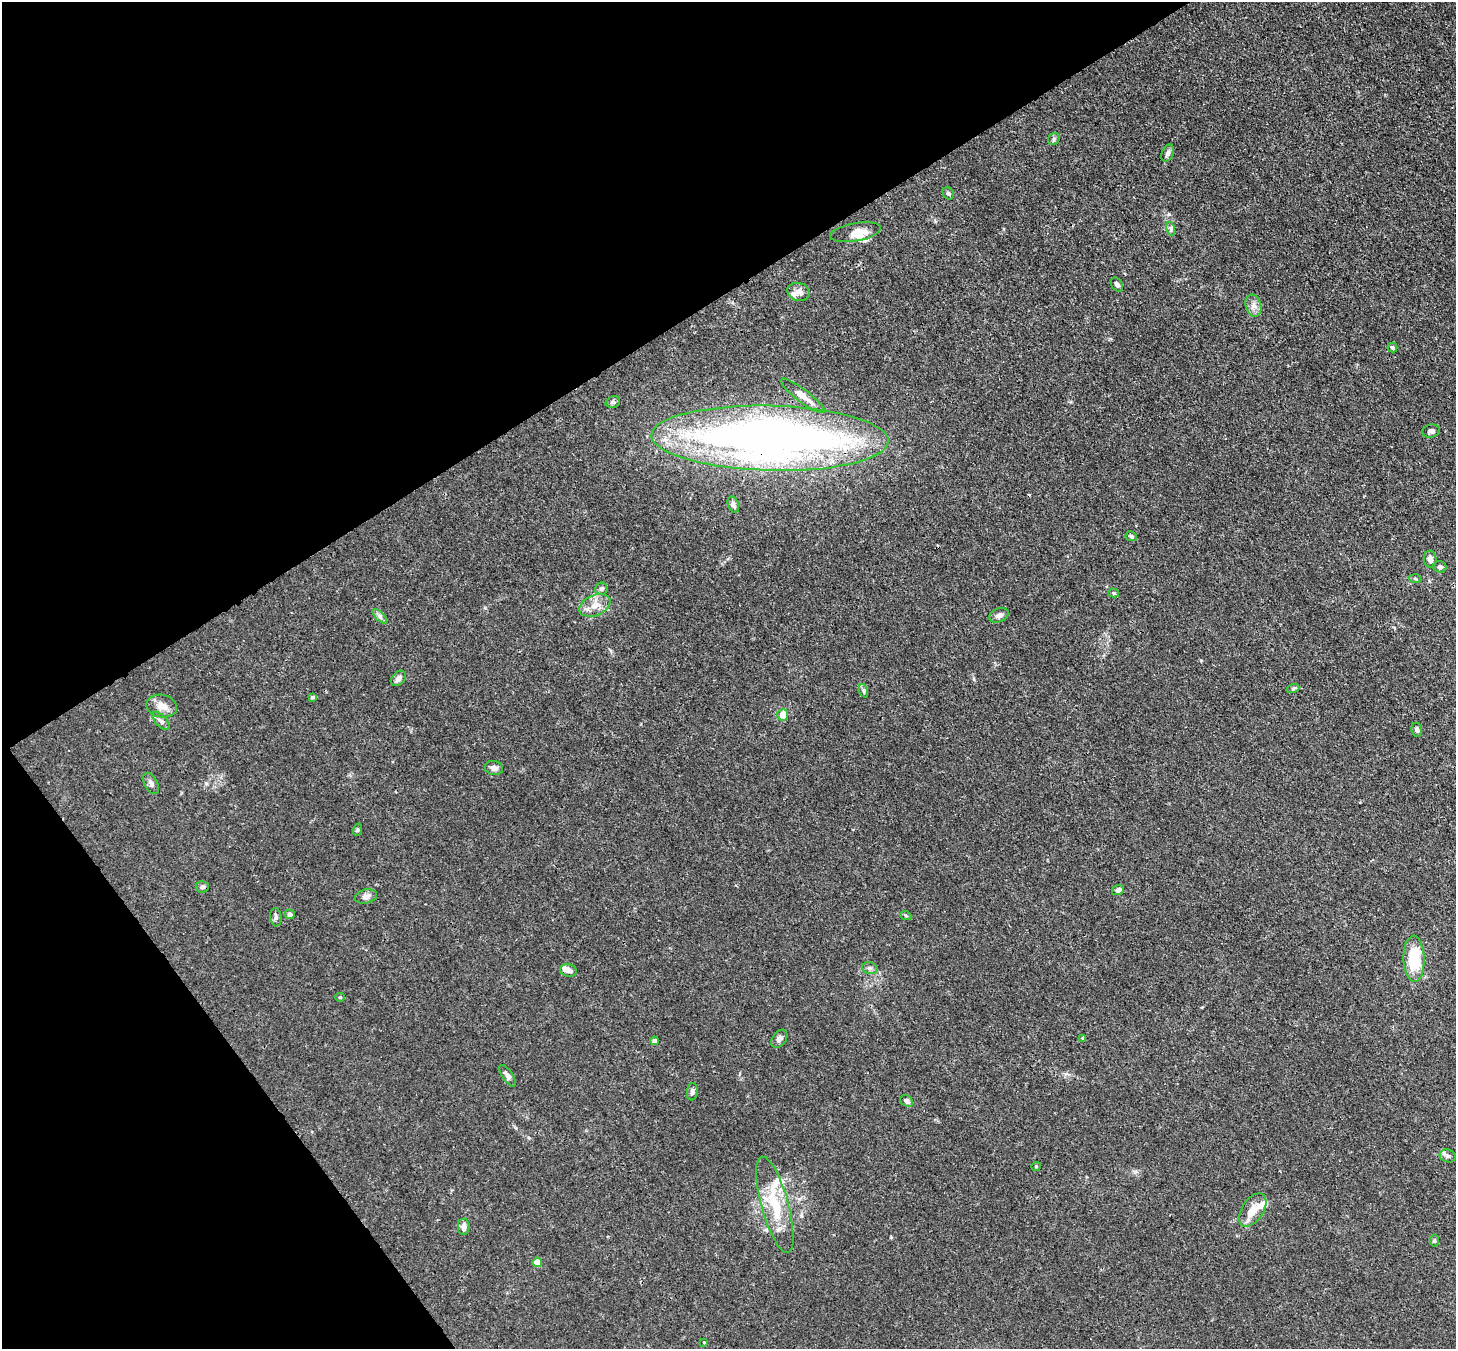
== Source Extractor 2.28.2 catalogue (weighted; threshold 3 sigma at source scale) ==
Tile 5 of 4 x 4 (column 1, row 2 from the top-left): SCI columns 79-1532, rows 2905-4251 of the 5973 x 5946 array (HDU 1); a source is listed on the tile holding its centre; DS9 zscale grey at full resolution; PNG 1458 x 1351 px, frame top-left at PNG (2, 2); each listed source drawn as its Kron ellipse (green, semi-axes under 4 px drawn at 4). Shown black and unused: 30% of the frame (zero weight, under 3 of 4 exposures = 7% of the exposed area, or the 3 px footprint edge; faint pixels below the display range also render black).
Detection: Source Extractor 2.28.2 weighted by HDU 2 'WHT'; one run over the whole footprint, this tile lists its part. Background 0.0246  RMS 0.0027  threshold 0.0122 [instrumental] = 3 sigma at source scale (4.5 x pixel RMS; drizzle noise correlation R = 1.50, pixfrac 1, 0.05/0.05 arcsec/px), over >= 5 px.
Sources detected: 64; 1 cosmic-ray / hot-pixel residue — neither listed nor drawn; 5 inside a brighter listed object's ellipse — not listed separately; the other 58 listed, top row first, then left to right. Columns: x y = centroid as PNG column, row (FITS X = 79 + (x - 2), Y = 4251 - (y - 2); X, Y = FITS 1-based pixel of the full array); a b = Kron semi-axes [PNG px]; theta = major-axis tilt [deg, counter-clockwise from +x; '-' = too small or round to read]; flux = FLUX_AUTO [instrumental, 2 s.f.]
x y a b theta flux
1054 139 6 5 - 0.54
1168 153 9 6 64 0.74
948 193 6 5 - 0.49
1171 229 7 4 -72 0.56
855 232 26 9 10 3.4
1117 284 7 5 -56 0.81
798 292 11 9 -16 1.6
1253 306 11 8 -75 1.4
1392 348 5 5 - 0.44
803 396 27 6 -37 3
613 402 7 5 17 0.6
1431 431 9 6 9 0.94
770 438 118 32 -1 220
733 505 8 5 -69 0.85
1131 536 6 4 -25 0.48
1430 559 8 6 -84 1.2
1440 567 6 5 - 0.81
1415 579 6 4 -3 0.35
601 589 6 6 - 0.65
1114 593 5 4 - 0.42
595 605 16 10 23 3.1
999 615 10 6 22 1.2
380 616 9 3 -45 0.67
398 678 9 6 46 1.2
1293 688 6 4 18 0.36
864 691 7 4 -71 0.46
312 697 4 3 - 1.4
162 706 15 11 -10 2.7
783 715 6 5 - 3.3
161 721 11 5 -49 0.95
1417 730 7 5 -79 0.75
494 768 9 7 -14 1.3
151 783 11 6 -63 1.1
357 830 6 4 71 0.35
202 887 6 5 - 0.64
1118 890 6 5 - 0.97
366 896 11 7 14 1.2
290 914 5 4 - 0.93
906 916 6 3 -20 0.32
276 917 9 5 -84 0.75
1414 959 23 10 -88 12
870 968 8 6 -19 0.74
568 970 8 6 -16 1.1
340 997 5 4 - 0.29
1083 1038 4 4 - 0.66
779 1039 10 6 53 1
655 1041 4 4 - 1.7
507 1076 12 5 -56 1.1
692 1092 9 5 84 0.74
907 1101 7 5 -38 1.1
1448 1156 8 6 -18 0.85
1036 1166 5 3 - 0.23
775 1205 50 13 -74 11
1253 1210 19 10 57 3.5
464 1227 8 6 87 1.6
1434 1241 6 4 -85 0.39
537 1262 4 4 - 4.4
704 1342 3 3 - 0.23
Overlapping masked pixels (flux is a lower limit): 1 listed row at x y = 770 438